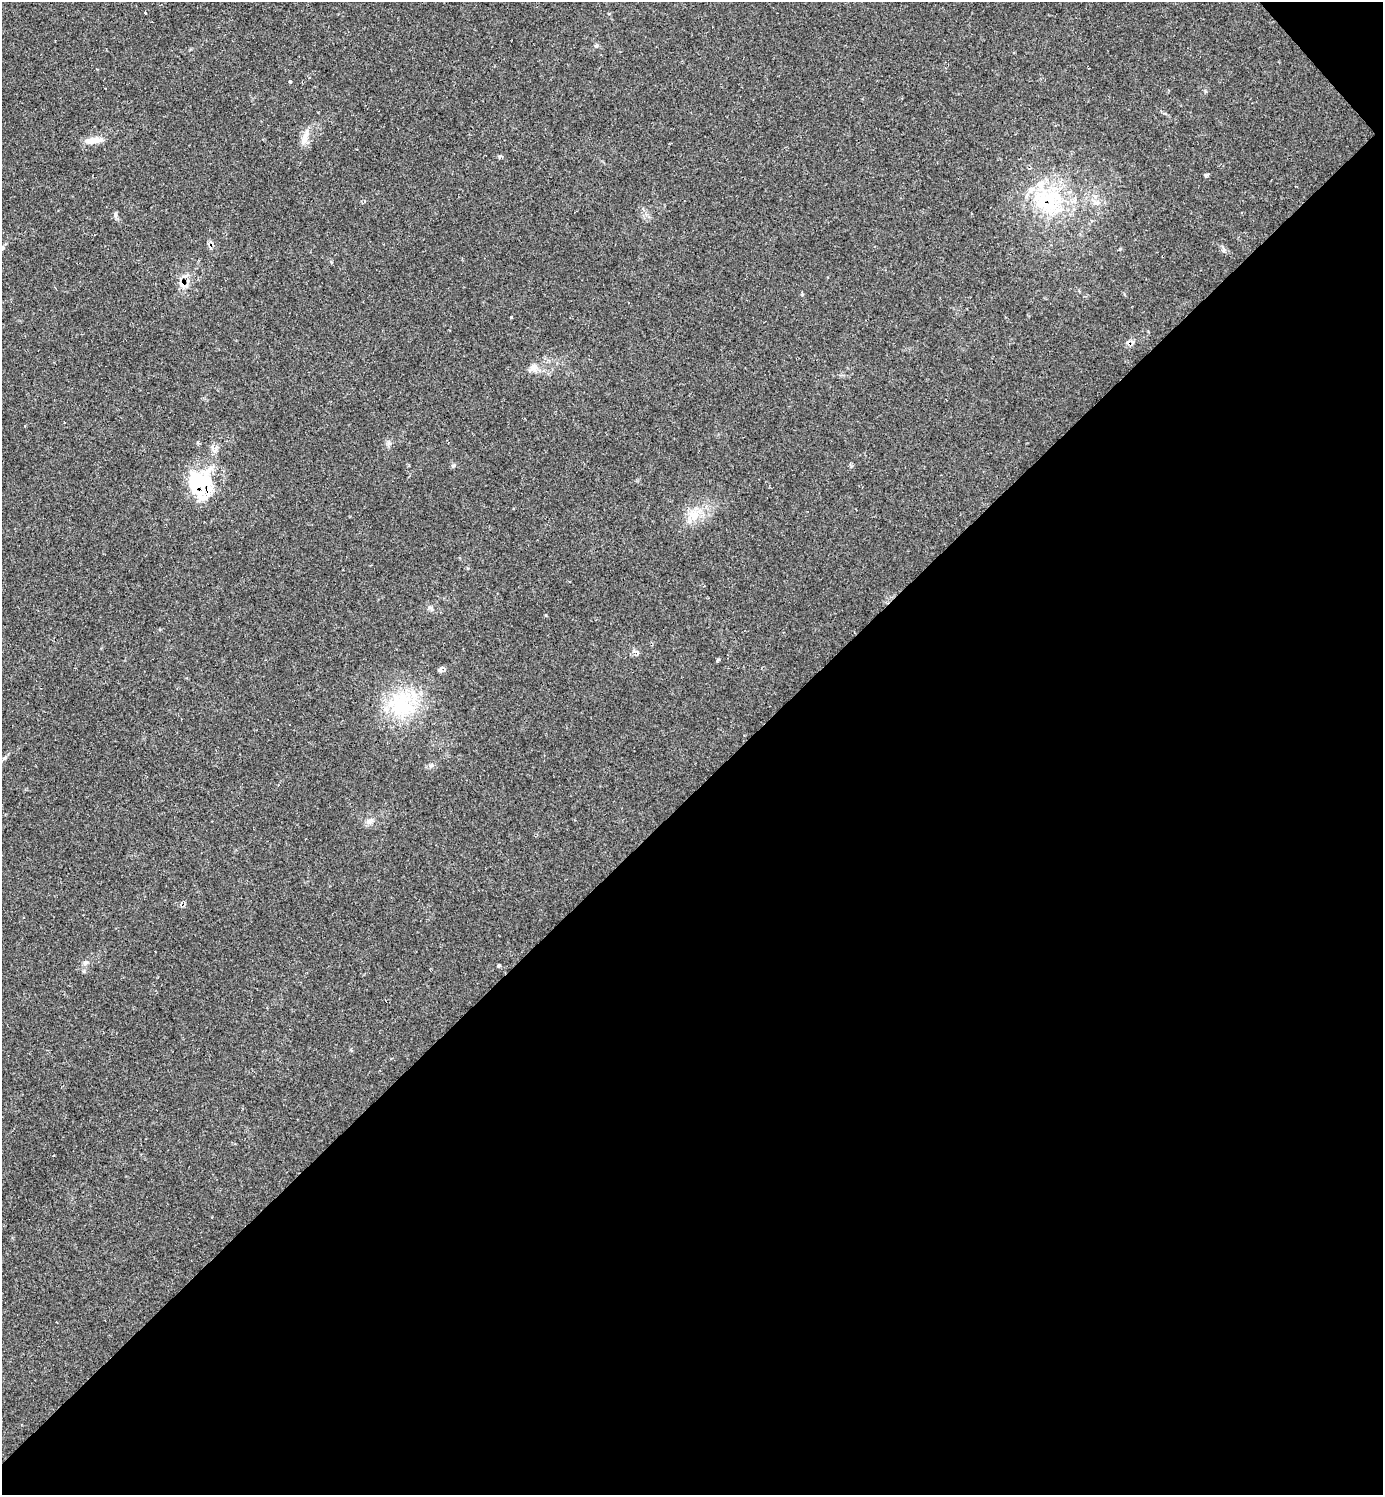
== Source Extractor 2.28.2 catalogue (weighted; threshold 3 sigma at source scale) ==
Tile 12 of 4 x 4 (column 4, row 3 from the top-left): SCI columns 4437-5817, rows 1495-2987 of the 5985 x 5985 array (HDU 1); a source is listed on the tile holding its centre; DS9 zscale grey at full resolution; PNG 1385 x 1497 px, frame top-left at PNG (2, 2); no overlay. Shown black and unused: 47% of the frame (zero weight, under 2 of 3 exposures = <1% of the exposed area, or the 3 px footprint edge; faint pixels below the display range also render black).
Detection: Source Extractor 2.28.2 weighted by HDU 2 'WHT'; one run over the whole footprint, this tile lists its part. Background 0.0626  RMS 0.0057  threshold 0.0257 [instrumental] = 3 sigma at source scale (4.5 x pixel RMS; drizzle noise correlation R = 1.50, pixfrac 1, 0.05/0.05 arcsec/px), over >= 5 px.
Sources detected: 24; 1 cosmic-ray / hot-pixel residue — not listed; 2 inside a brighter listed object's ellipse — not listed separately; the other 21 listed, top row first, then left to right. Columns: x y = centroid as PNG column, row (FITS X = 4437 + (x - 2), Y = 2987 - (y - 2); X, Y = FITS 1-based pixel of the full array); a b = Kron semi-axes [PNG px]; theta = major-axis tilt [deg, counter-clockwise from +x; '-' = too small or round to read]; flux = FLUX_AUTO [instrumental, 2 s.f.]
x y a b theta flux
145 13 3 2 - 2.6
290 81 3 3 - 3
305 137 25 7 72 5.1
94 140 24 7 6 5.8
1206 175 5 4 - 0.86
1047 201 42 39 3 49
115 215 8 6 -74 1.4
211 246 7 4 45 1.4
2 248 6 5 - 1.1
182 284 12 6 -41 3.1
511 317 3 3 - 1.7
534 367 11 10 - 4.2
204 484 50 24 80 34
693 514 17 13 -37 8.3
546 615 3 3 - 0.64
441 669 8 5 59 1.6
401 705 40 35 -18 41
4 758 8 4 37 1.1
369 822 8 6 -68 2
85 963 8 6 34 1.6
499 966 5 3 - 0.68
Overlapping masked pixels (flux is a lower limit): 4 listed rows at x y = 1047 201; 211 246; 182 284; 204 484
Isophote crosses this tile's border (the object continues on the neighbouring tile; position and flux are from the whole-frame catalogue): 1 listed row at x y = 2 248
Unlisted compact peaks at least as high as the median listed source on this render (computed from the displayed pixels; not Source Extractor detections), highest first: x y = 453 466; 1224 251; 499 156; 432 765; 1120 249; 389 443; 717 661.